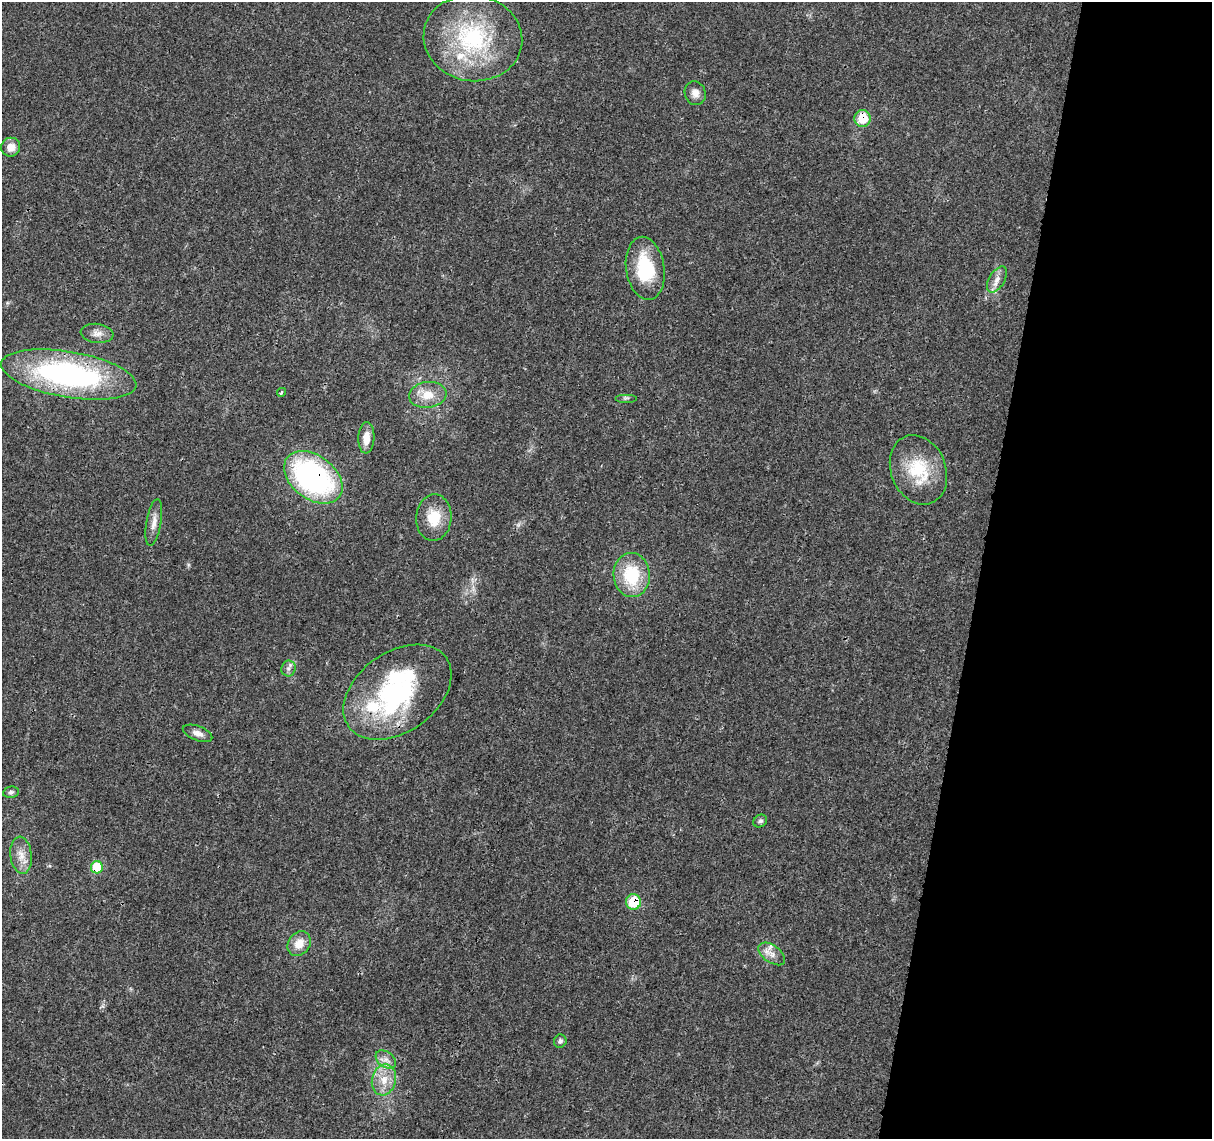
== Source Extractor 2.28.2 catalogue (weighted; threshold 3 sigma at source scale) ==
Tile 8 of 4 x 4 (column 4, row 2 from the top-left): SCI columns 3636-4845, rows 2500-3636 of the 4856 x 5063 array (HDU 1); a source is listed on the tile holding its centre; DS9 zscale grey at full resolution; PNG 1214 x 1141 px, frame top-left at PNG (2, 2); each listed source drawn as its Kron ellipse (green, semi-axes under 4 px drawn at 4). Shown black and unused: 19% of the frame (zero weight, under 3 of 4 exposures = <1% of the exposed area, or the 3 px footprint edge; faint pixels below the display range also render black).
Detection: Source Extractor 2.28.2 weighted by HDU 2 'WHT'; one run over the whole footprint, this tile lists its part. Background 0.0252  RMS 0.0024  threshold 0.011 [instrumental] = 3 sigma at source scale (4.5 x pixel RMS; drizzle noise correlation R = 1.50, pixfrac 1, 0.0396/0.0396 arcsec/px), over >= 5 px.
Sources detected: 35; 5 inside a brighter listed object's ellipse — not listed separately; the other 30 listed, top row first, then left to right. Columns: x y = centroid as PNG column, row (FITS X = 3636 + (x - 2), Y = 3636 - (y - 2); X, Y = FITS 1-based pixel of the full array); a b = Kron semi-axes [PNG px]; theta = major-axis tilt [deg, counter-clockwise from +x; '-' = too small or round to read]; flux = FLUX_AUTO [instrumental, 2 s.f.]
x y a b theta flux
473 38 49 43 -9 31
695 93 12 10 -72 1.8
863 118 8 8 - 7.6
11 147 9 9 - 2.2
645 268 32 19 -81 14
997 279 14 7 59 1.7
97 333 16 9 -7 1.8
69 375 68 23 -10 58
281 392 5 3 - 0.42
428 395 19 13 8 4.3
626 398 11 2 0 0.4
366 438 16 8 87 2.5
918 470 36 27 -68 12
313 477 33 22 -37 56
434 518 23 17 86 6.6
154 522 24 7 80 2.2
632 575 22 18 -87 12
288 669 8 7 - 0.86
397 692 60 40 35 37
198 733 15 7 -21 1.5
11 792 8 5 9 0.6
760 821 7 6 - 0.67
21 855 18 10 -84 2.9
97 867 6 6 - 12
634 902 8 7 - 9.5
299 944 13 10 53 3.2
772 954 15 8 -35 1.8
560 1041 6 6 - 0.66
386 1059 11 7 -35 1.5
384 1080 16 12 77 3.8
Overlapping masked pixels (flux is a lower limit): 5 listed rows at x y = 863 118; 69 375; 313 477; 97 867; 634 902